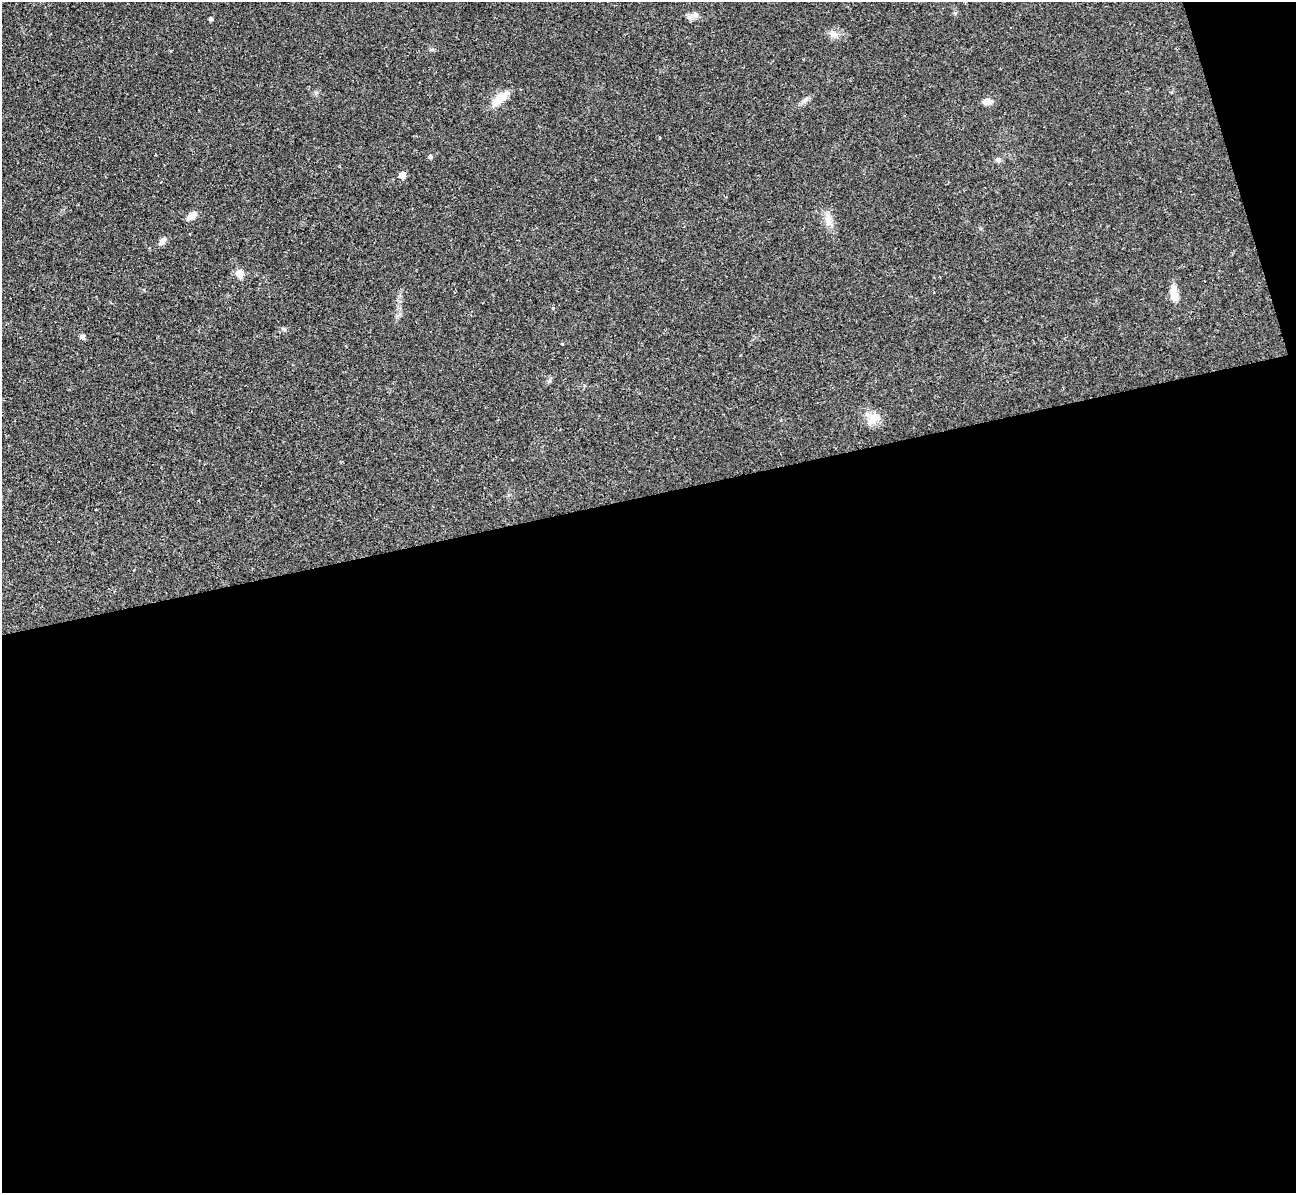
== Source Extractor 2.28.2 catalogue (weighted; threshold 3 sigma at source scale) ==
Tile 16 of 4 x 4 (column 4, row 4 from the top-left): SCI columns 3894-5187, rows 305-1495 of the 5239 x 5221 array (HDU 1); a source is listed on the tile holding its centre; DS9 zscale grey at full resolution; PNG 1298 x 1195 px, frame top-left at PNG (2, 2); no overlay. Shown black and unused: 60% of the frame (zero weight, under 2 of 3 exposures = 3% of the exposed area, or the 3 px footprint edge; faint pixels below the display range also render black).
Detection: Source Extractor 2.28.2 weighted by HDU 2 'WHT'; one run over the whole footprint, this tile lists its part. Background 0.0282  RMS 0.004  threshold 0.0182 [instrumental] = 3 sigma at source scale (4.5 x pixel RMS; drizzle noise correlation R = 1.50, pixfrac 1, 0.05/0.05 arcsec/px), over >= 5 px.
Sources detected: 21; all 21 listed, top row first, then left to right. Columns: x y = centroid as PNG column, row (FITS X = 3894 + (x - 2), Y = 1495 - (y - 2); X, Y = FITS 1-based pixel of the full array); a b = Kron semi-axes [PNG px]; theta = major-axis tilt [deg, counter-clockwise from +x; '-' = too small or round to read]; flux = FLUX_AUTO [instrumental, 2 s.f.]
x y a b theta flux
694 15 12 8 10 2
210 19 4 4 - 0.9
833 34 13 10 -30 2.7
316 93 6 5 - 0.79
499 98 26 10 39 6.7
805 100 10 5 45 1.3
987 102 11 7 2 2.6
430 157 5 5 - 0.94
998 160 8 6 -32 1
402 175 6 6 - 2.9
192 216 12 7 36 2.9
828 220 24 8 -79 3.9
162 241 11 6 55 1.9
239 273 6 5 - 8.6
1174 292 18 8 -87 4.8
553 308 5 3 - 0.42
284 329 7 4 -19 0.63
82 337 7 5 -46 1
562 344 4 2 - 0.32
549 381 7 4 45 0.74
873 419 20 14 46 4.9